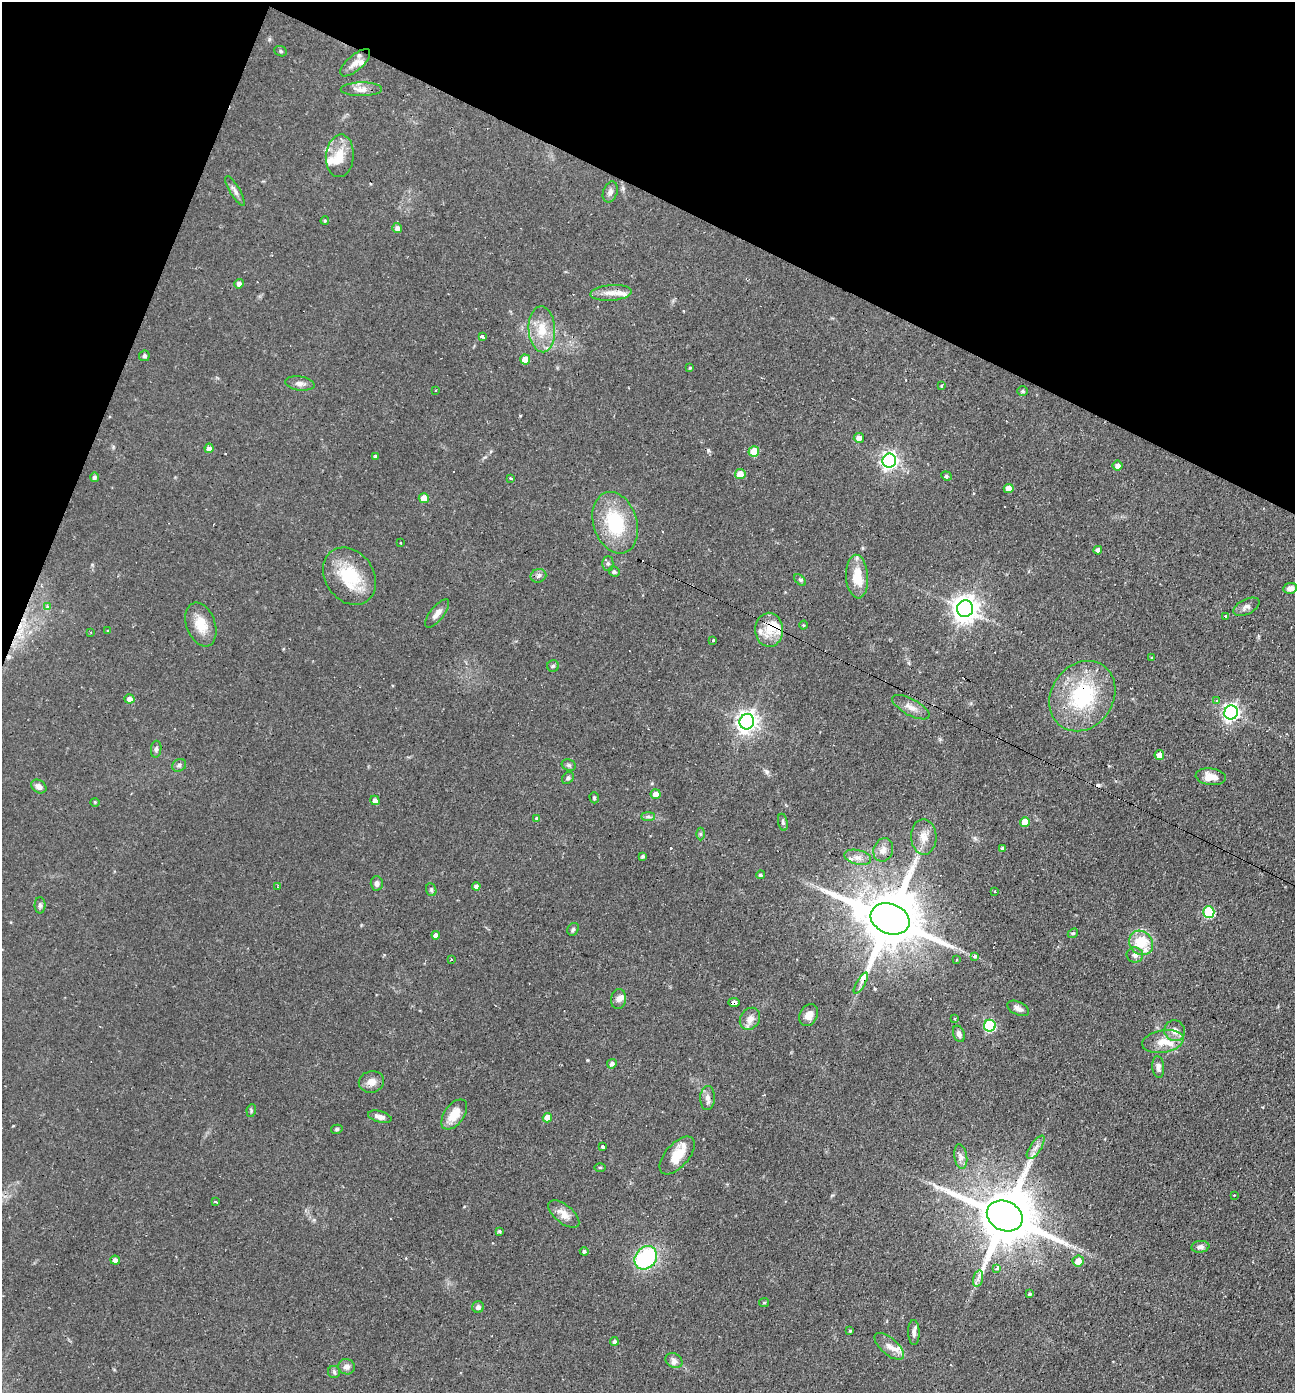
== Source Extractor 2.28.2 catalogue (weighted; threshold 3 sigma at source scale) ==
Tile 2 of 4 x 4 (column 2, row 1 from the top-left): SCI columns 1429-2721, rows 4173-5563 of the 5577 x 5563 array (HDU 1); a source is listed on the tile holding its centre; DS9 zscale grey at full resolution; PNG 1297 x 1395 px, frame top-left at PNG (2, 2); each listed source drawn as its Kron ellipse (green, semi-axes under 4 px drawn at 4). Shown black and unused: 20% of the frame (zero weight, under 2 of 3 exposures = <1% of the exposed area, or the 3 px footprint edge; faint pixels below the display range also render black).
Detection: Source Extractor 2.28.2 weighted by HDU 2 'WHT'; one run over the whole footprint, this tile lists its part. Background 0.0587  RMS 0.0051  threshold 0.0227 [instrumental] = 3 sigma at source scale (4.5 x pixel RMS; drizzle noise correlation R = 1.50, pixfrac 1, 0.05/0.05 arcsec/px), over >= 5 px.
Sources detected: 169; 1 inside a brighter object's white glare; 11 cosmic-ray / hot-pixel residue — neither listed nor drawn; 12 inside a brighter listed object's ellipse — not listed separately; the other 145 listed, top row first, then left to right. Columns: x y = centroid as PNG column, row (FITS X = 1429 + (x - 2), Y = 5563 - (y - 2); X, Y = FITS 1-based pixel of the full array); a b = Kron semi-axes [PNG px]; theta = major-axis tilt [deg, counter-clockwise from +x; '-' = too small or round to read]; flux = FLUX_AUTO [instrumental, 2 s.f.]
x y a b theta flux
281 51 6 5 - 0.77
355 63 19 8 41 3.5
361 89 21 7 0 3.7
340 156 21 14 85 9
235 191 17 5 -59 2.1
610 192 11 7 71 2.2
325 221 4 3 - 0.58
397 228 5 5 - 1.9
239 284 4 4 - 2.3
611 293 20 8 5 4.7
542 329 23 13 -87 11
482 336 3 3 - 2.2
144 356 5 5 - 1.1
525 359 5 5 - 6.5
690 367 4 3 - 0.58
300 383 15 7 -7 2.6
942 386 4 4 - 0.86
435 390 3 3 - 0.84
1022 391 5 4 - 0.95
859 438 5 5 - 2.4
209 448 4 4 - 2.7
754 451 5 5 - 12
375 456 3 3 - 1.7
889 461 7 7 - 180
1118 466 5 5 - 2.5
740 474 5 5 - 7.1
946 476 5 4 - 0.76
94 477 5 4 - 1.5
510 478 3 3 - 2.7
1009 488 5 4 - 4.7
424 498 5 5 - 5
615 523 31 21 -73 31
401 543 3 2 - 0.71
1098 550 4 4 - 2.3
608 563 7 5 90 1.1
614 572 5 5 - 1.1
349 576 31 24 -55 24
538 576 8 7 - 1.5
857 577 22 11 -86 11
800 580 7 4 -45 0.87
1290 588 7 5 11 2.3
47 607 4 4 - 2.1
1246 607 14 7 26 2.3
965 609 8 8 - 520
437 613 17 6 52 3.4
1225 616 3 2 - 0.95
201 625 23 14 -70 9.1
803 625 4 3 - 0.41
769 630 17 14 -87 9.4
108 631 3 3 - 0.61
90 632 3 3 - 0.67
713 640 3 3 - 1.2
1152 658 4 3 - 0.48
553 666 6 5 - 0.91
1082 696 37 31 55 42
129 699 5 4 - 2.7
1217 701 4 3 - 0.84
911 707 21 8 -28 4.1
1231 712 7 6 - 180
747 722 8 7 - 290
156 749 8 5 84 1.3
1159 755 5 5 - 3.8
179 765 7 6 - 1.3
569 765 7 5 -22 1.1
1211 777 15 8 -6 5.8
568 778 7 5 46 1
39 786 8 6 -34 2.5
656 794 5 5 - 3.5
594 798 6 4 -72 0.67
375 800 5 4 - 1.9
95 802 4 3 - 0.56
648 817 7 4 0 1.1
537 818 4 4 - 0.99
783 822 8 4 -79 0.99
1025 822 5 5 - 6.5
700 834 6 4 -90 0.82
924 837 18 12 -88 6.1
1003 848 4 3 - 1.3
883 850 12 9 71 3.6
643 856 4 3 - 0.96
858 857 14 7 -14 3.4
760 875 4 4 - 1
377 883 7 6 - 1.5
476 886 4 4 - 1.6
278 887 3 2 - 0.75
431 890 6 5 - 0.9
994 891 3 2 - 0.57
40 905 8 5 -90 1.2
1209 912 5 5 - 29
890 919 20 15 -22 4400
573 929 7 5 59 1.1
1073 933 6 4 41 0.69
436 935 4 4 - 1.7
1141 943 13 11 -52 16
1135 955 8 7 - 2.2
975 956 3 3 - 3.6
451 959 3 3 - 1.9
956 960 3 3 - 2.1
861 983 12 3 59 1.7
619 999 10 7 81 2.5
734 1002 5 4 - 8.3
1018 1008 12 6 -26 2.3
809 1015 11 9 59 3.7
750 1019 12 9 55 4.3
955 1019 3 3 - 0.55
990 1026 6 6 - 43
1175 1031 10 10 - 3.5
959 1034 8 5 -68 2.2
1163 1041 21 11 9 7.4
612 1064 5 4 - 1.6
1158 1067 11 6 -85 2
371 1082 13 10 12 3.8
708 1098 12 7 88 2.5
251 1111 6 4 81 0.84
454 1114 17 9 54 8
380 1117 12 5 -15 2.7
547 1118 5 4 - 5
337 1129 6 4 15 0.76
602 1147 4 3 - 2
1036 1147 13 5 56 2.6
677 1155 23 11 49 9.2
961 1157 12 6 -81 2.4
600 1167 5 3 - 0.52
1234 1195 3 2 - 0.37
216 1202 4 2 - 0.68
564 1214 18 9 -39 5
1005 1216 18 14 -25 4000
499 1231 4 3 - 0.77
1200 1247 9 6 7 1.7
584 1251 4 4 - 1
646 1258 12 10 48 45
115 1260 5 4 - 2.4
1078 1261 5 5 - 5.5
997 1268 3 3 - 6.8
978 1278 8 5 76 1.6
1030 1294 3 3 - 0.96
764 1303 5 4 - 0.55
478 1307 6 6 - 2
850 1331 4 3 - 0.58
914 1332 12 5 -89 2.2
614 1341 4 4 - 1.2
889 1346 18 8 -41 4.4
674 1361 9 7 -33 2.2
346 1367 8 7 - 2.4
334 1372 6 6 - 1
Overlapping masked pixels (flux is a lower limit): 4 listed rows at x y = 769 630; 1082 696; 890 919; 734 1002
Unlisted compact peaks at least as high as the median listed source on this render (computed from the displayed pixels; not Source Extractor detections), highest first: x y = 767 772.